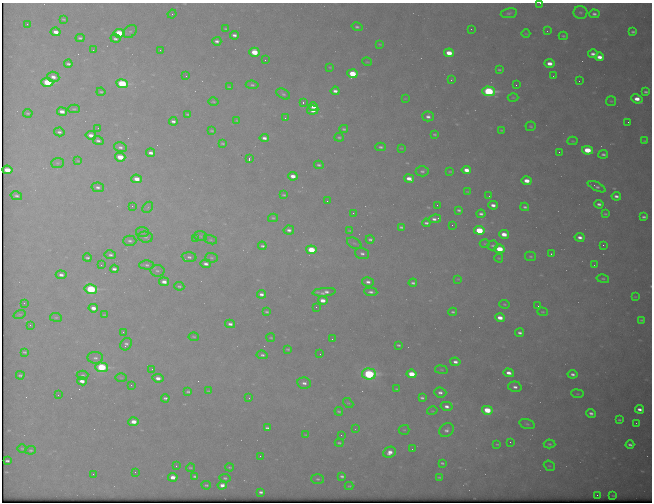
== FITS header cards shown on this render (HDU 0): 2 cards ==
NAXIS1  =                  650 / Width of table row in bytes
NAXIS2  =                  500 / Number of rows in table

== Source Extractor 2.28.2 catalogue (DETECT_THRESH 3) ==
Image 650 x 500 px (HDU 0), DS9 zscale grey, 1 PNG px = 1 image px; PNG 654 x 504 px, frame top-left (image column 1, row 500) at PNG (2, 3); each listed source drawn as its Kron ellipse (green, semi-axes under 4 px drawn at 4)
Background 904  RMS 5.2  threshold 15.7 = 3 sigma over >= 5 px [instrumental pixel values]
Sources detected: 270; all 270 listed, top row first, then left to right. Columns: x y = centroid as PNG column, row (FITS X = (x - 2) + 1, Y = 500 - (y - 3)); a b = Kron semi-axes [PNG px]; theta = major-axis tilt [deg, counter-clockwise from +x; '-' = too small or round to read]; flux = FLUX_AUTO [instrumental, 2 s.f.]
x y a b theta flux
540 3 3 2 - 430
580 12 7 6 - 880
509 13 8 5 9 790
172 14 4 4 - 420
594 14 5 4 - 1100
63 19 4 2 - 380
27 24 2 2 - 170
357 27 5 4 - 800
226 29 3 2 - 360
471 29 2 2 - 160
130 31 7 5 45 790
547 31 2 2 - 190
56 32 5 4 - 2700
633 32 4 3 - 660
119 33 5 4 - 18000
526 34 4 3 - 250
234 35 4 3 - 1200
563 36 4 3 - 510
80 38 4 3 - 680
115 39 5 4 - 980
217 41 4 3 - 1100
380 44 4 3 - 300
93 50 2 2 - 460
160 50 2 2 - 810
254 52 5 4 - 9500
449 53 5 4 - 6000
593 54 5 3 - 1500
599 57 5 4 - 2900
265 60 2 2 - 240
367 62 5 3 - 270
550 63 5 4 - 2900
68 64 4 3 - 840
330 67 3 2 - 250
499 70 3 2 - 450
352 74 5 4 - 11000
186 76 3 2 - 270
553 76 3 3 - 250
53 77 6 5 - 2200
451 80 3 2 - 1100
579 81 2 2 - 150
47 82 6 4 -4 17000
122 84 6 4 -10 28000
252 85 6 4 -6 710
516 85 2 2 - 330
229 87 4 3 - 320
335 91 4 4 - 1600
489 91 6 5 - 44000
101 92 4 3 - 460
646 92 4 3 - 680
283 94 7 5 -29 760
513 97 5 3 - 350
405 98 3 2 - 220
637 99 6 4 -26 3700
611 101 5 5 - 440
213 102 5 4 - 470
303 102 3 3 - 390
313 107 5 3 - 3000
74 109 6 4 0 510
313 110 6 4 7 3500
62 111 5 4 - 2600
28 113 5 3 - 490
188 114 3 3 - 450
428 116 5 5 - 1400
285 118 3 3 - 510
237 120 4 3 - 370
173 121 4 3 - 1200
628 122 2 2 - 280
531 126 5 4 - 510
98 128 2 2 - 140
344 129 4 3 - 570
501 130 4 2 - 350
212 131 4 2 - 370
59 132 5 4 - 900
434 134 4 3 - 470
91 135 5 4 - 2600
339 137 4 3 - 560
264 138 5 3 - 1600
98 141 5 4 - 1000
573 141 5 4 - 360
645 141 3 2 - 320
223 143 4 3 - 450
120 147 6 5 - 1100
381 147 5 3 - 760
401 148 3 2 - 230
587 150 5 4 - 12000
559 152 3 2 - 560
151 153 4 3 - 1600
603 154 5 4 - 910
120 157 5 4 - 9000
249 159 3 2 - 4000
78 161 3 2 - 250
57 163 6 5 - 600
319 165 5 4 - 800
7 170 5 4 - 7500
466 170 5 4 - 3500
422 171 6 5 - 960
450 171 4 2 - 340
293 176 5 3 - 3100
409 178 5 4 - 3400
137 179 5 4 - 4400
527 181 5 4 - 4400
98 187 6 4 -11 1100
597 187 10 4 -26 980
467 191 3 2 - 220
284 195 4 2 - 470
16 196 6 4 -14 880
489 196 2 2 - 180
616 196 4 3 - 1300
327 201 3 2 - 290
599 204 4 3 - 1200
437 205 2 2 - 340
493 205 4 3 - 1900
132 206 2 2 - 240
148 207 6 4 46 610
525 207 4 3 - 800
459 210 4 3 - 730
353 213 3 2 - 270
481 214 4 3 - 990
605 214 3 3 - 430
644 217 4 3 - 800
273 218 5 4 - 520
435 219 6 3 8 1400
426 223 4 3 - 840
452 225 2 2 - 140
401 227 4 3 - 670
289 230 5 4 - 1200
479 230 5 4 - 17000
349 231 3 3 - 320
142 232 6 5 - 630
504 234 5 4 - 4600
200 236 6 5 - 630
146 237 7 5 -4 880
580 237 5 4 - 1800
195 238 4 4 - 500
370 239 4 3 - 800
210 240 7 4 -17 540
130 241 6 5 - 900
354 243 8 5 -29 770
485 244 5 3 - 350
493 245 5 5 - 730
603 245 2 2 - 1100
262 246 4 3 - 760
499 249 5 4 - 10000
311 250 5 4 - 14000
362 254 7 5 -19 1300
551 254 2 2 - 1500
110 255 6 4 -9 910
531 256 5 4 - 610
189 257 7 4 -4 1000
87 258 4 3 - 710
211 258 6 5 - 610
499 258 4 3 - 360
206 264 5 3 - 1500
101 265 3 3 - 290
147 265 7 4 -1 840
594 265 2 2 - 190
114 269 4 3 - 1400
157 271 7 6 - 880
61 275 5 4 - 1600
458 279 4 4 - 370
603 279 6 4 -13 540
164 282 5 3 - 2500
368 282 6 4 -13 1500
413 283 4 3 - 800
179 286 5 3 - 570
91 289 6 5 - 35000
324 292 11 3 5 1800
371 292 6 4 -6 1100
261 294 4 3 - 1400
635 297 3 2 - 220
323 300 5 4 - 3100
24 303 2 2 - 150
504 304 5 4 - 450
538 306 3 2 - 570
316 307 2 2 - 830
93 308 5 4 - 2900
267 312 4 2 - 510
453 312 4 3 - 590
543 312 5 4 - 460
20 314 6 3 19 320
104 315 4 3 - 320
56 317 6 3 -7 410
500 318 5 4 - 3700
641 320 4 3 - 400
230 324 5 4 - 1400
30 325 2 2 - 190
123 332 3 3 - 550
520 333 4 3 - 1100
194 337 5 3 - 410
271 338 4 3 - 350
332 339 2 2 - 420
126 344 6 5 - 1000
398 345 4 3 - 530
288 349 4 3 - 500
25 352 4 3 - 510
320 354 2 2 - 160
262 355 6 4 -8 910
95 358 8 6 -5 1300
455 362 5 4 - 1600
102 367 6 4 -3 31000
152 369 3 2 - 280
441 370 6 3 -9 390
509 373 5 3 - 2500
369 374 7 5 -7 54000
412 374 5 4 - 8800
572 374 5 3 - 1200
20 375 4 3 - 550
83 375 6 4 2 600
121 378 6 4 -1 440
158 378 5 4 - 2500
82 381 5 3 - 2500
304 383 7 5 -12 1600
131 385 2 2 - 220
515 387 7 5 -15 1500
397 389 4 3 - 390
208 391 3 2 - 290
188 392 4 3 - 550
440 393 6 5 - 1300
577 394 6 3 -7 360
58 395 2 2 - 370
165 398 4 3 - 780
249 398 3 3 - 240
422 398 4 3 - 780
348 403 6 3 -42 370
447 406 6 4 -13 1700
639 409 4 3 - 1700
487 410 5 4 - 12000
339 411 4 3 - 560
432 411 5 3 - 350
591 413 4 4 - 1200
619 420 3 2 - 440
133 422 5 4 - 4700
636 423 2 2 - 170
527 424 8 5 -15 720
267 428 4 3 - 840
355 429 3 3 - 180
404 430 5 5 - 490
446 430 8 6 44 1400
306 435 4 2 - 260
341 435 2 2 - 140
510 442 3 2 - 330
339 443 4 3 - 510
497 444 3 2 - 330
549 444 6 4 -5 580
630 445 4 3 - 890
22 448 4 3 - 340
412 449 2 2 - 190
31 450 5 4 - 560
390 452 6 5 - 2900
260 456 2 2 - 1500
7 461 4 3 - 770
442 463 4 3 - 580
176 466 2 2 - 260
549 466 6 4 -40 480
229 467 4 3 - 370
190 468 4 3 - 420
135 472 2 2 - 140
93 474 3 2 - 340
195 476 4 3 - 750
342 476 4 3 - 810
173 477 4 4 - 3700
439 477 4 2 - 410
225 478 6 4 -9 620
318 479 6 5 - 720
206 485 5 3 - 550
222 485 4 4 - 2300
349 486 4 3 - 440
261 492 4 3 - 970
597 495 2 2 - 1900
613 495 3 2 - 230
At the frame edge (FLAGS 8, measured only in part): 1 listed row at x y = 540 3